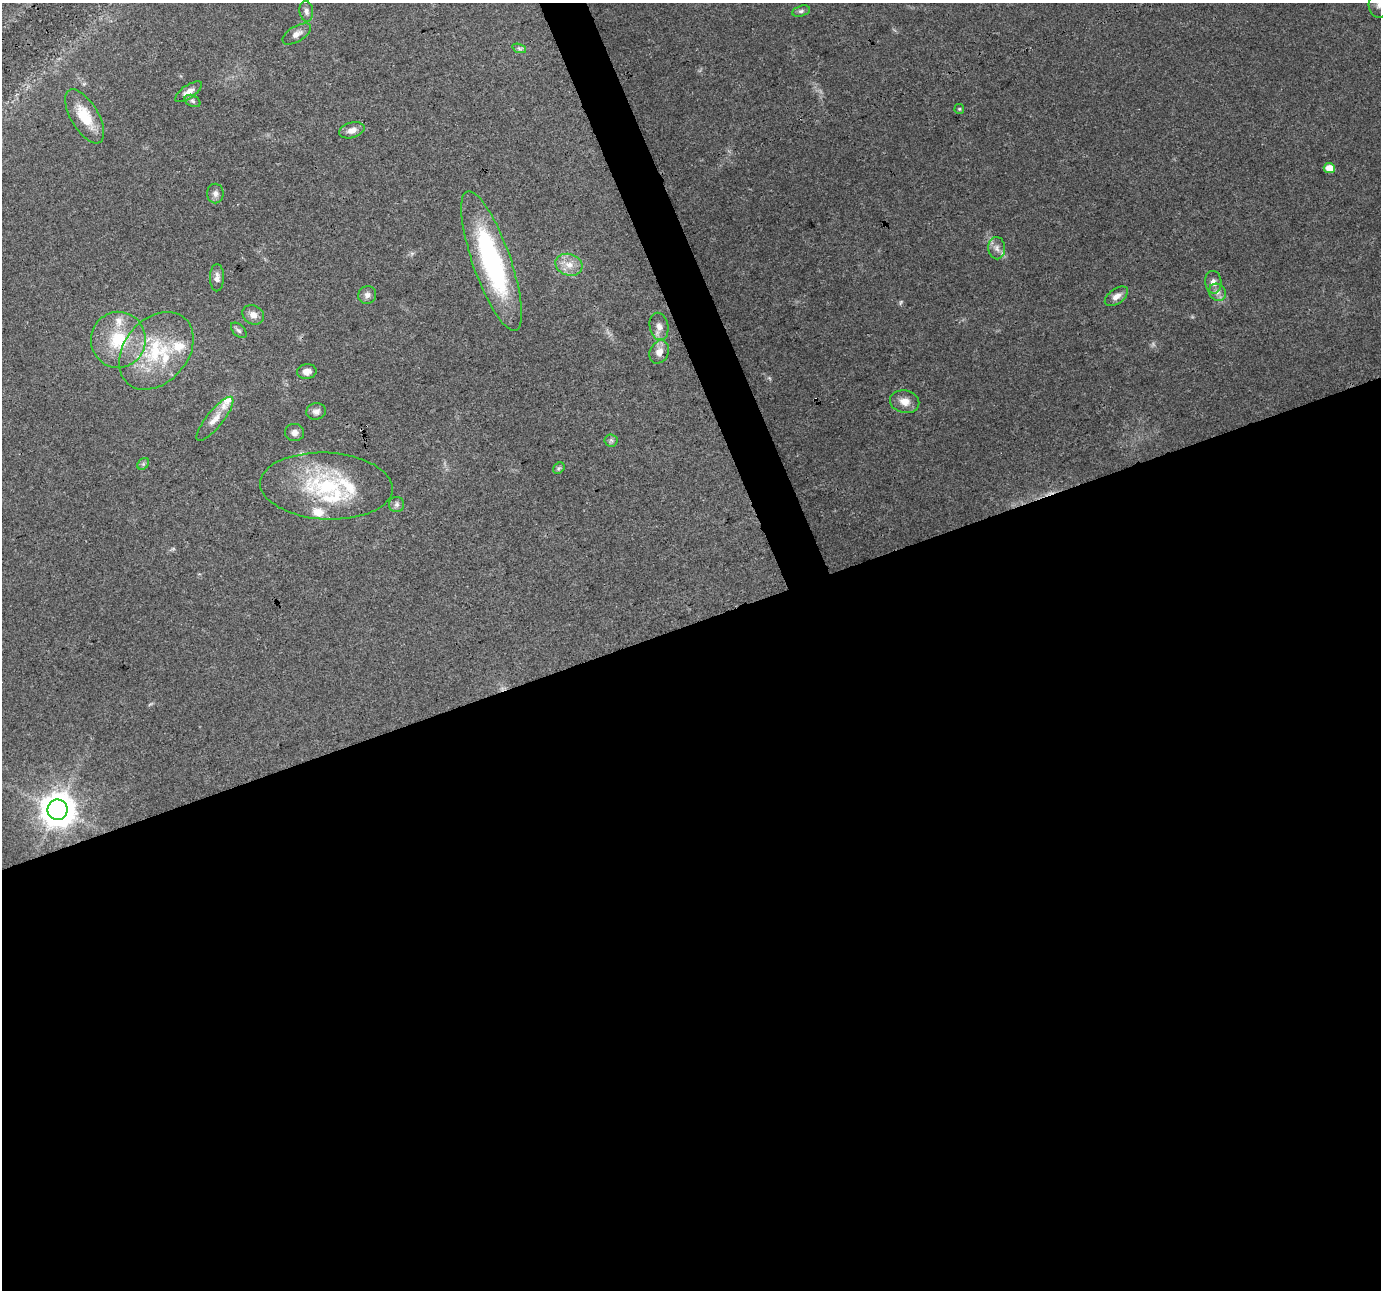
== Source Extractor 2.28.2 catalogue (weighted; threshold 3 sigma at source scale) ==
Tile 15 of 4 x 4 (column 3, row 4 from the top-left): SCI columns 2758-4136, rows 77-1364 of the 5516 x 5358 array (HDU 1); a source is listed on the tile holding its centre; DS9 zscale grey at full resolution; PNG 1383 x 1292 px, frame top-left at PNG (2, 3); each listed source drawn as its Kron ellipse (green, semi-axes under 4 px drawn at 4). Shown black and unused: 53% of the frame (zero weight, under 3 of 4 exposures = <1% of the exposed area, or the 3 px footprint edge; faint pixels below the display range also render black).
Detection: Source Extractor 2.28.2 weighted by HDU 2 'WHT'; one run over the whole footprint, this tile lists its part. Background 0.0893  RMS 0.0052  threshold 0.0236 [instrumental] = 3 sigma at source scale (4.5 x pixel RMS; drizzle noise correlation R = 1.50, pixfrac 1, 0.0396/0.0396 arcsec/px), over >= 5 px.
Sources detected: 48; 1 too faint to see at this stretch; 1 cosmic-ray / hot-pixel residue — neither listed nor drawn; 9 inside a brighter listed object's ellipse — not listed separately; the other 37 listed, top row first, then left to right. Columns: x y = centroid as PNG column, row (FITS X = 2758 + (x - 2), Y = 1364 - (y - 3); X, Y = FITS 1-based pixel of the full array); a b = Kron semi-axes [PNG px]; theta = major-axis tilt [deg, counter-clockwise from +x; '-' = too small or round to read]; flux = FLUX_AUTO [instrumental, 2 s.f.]
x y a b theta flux
1380 4 13 11 77 4.9
306 11 10 7 -82 1.7
801 11 9 5 15 1.3
297 34 16 7 30 3.2
519 48 7 4 -19 1.1
189 92 15 6 35 3.5
192 101 8 5 -27 1.2
959 109 5 5 - 0.64
85 116 30 13 -59 15
352 130 13 7 15 3.8
1329 168 5 5 - 7
215 193 10 8 89 2.3
997 248 11 8 -88 3
492 261 74 19 -71 86
569 265 14 10 -16 5.9
217 278 13 7 90 2.8
1213 282 11 8 -85 3.1
1217 292 9 8 - 2.7
367 295 9 8 - 2.5
1116 296 13 7 36 3.7
253 315 11 9 -31 3.6
659 326 14 9 -79 3.7
239 330 9 5 -44 1.4
118 340 28 27 - 26
156 351 43 31 49 40
659 352 12 9 62 4.2
307 371 10 7 6 3.4
905 402 15 11 -12 5
316 411 10 8 9 2.7
215 419 27 8 51 5.8
295 432 9 8 - 2.7
611 440 6 6 - 1.2
143 464 6 5 - 1
559 468 6 5 - 0.92
326 486 66 33 -3 56
397 504 7 7 - 1.8
58 810 10 10 - 1000
Isophote crosses this tile's border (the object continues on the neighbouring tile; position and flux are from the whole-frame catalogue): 1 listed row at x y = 1380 4